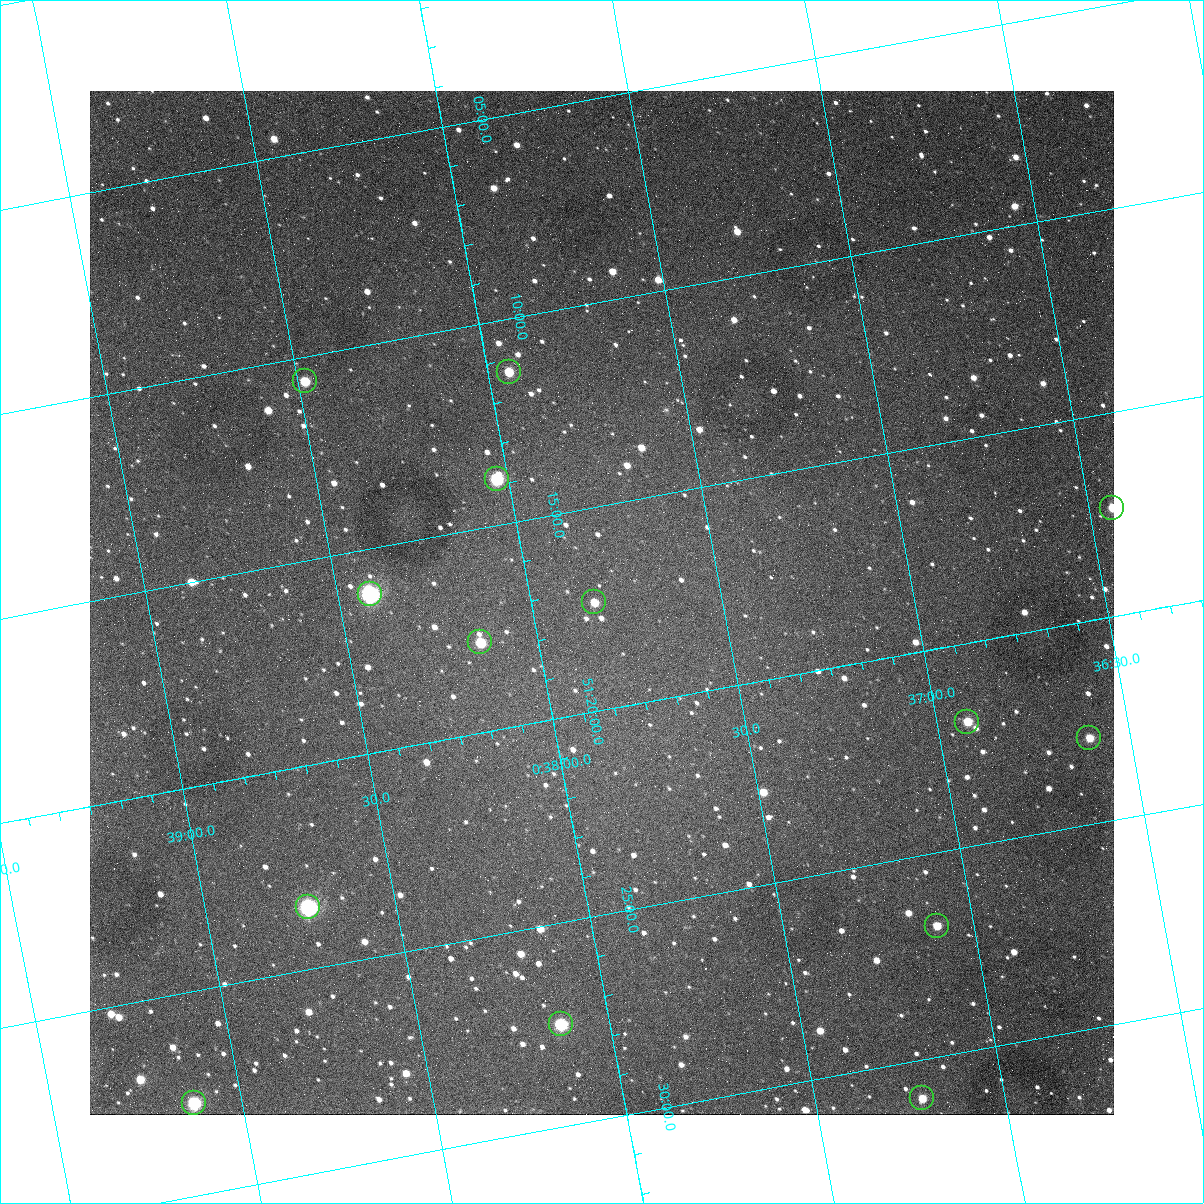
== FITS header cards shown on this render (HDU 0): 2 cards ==
NAXIS1  =                 1024
NAXIS2  =                 1024

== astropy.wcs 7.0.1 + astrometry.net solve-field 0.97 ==
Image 1024 x 1024 px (HDU 0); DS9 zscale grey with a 90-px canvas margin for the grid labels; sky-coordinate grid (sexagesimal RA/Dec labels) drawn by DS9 from the SOLVED WCS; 14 Tycho-2 reference stars matched to detected sources circled (green)
Header WCS: none
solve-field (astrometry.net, Tycho-2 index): SOLVED blind (the file carries no WCS)
Solved WCS: RA---TAN-SIP/DEC--TAN-SIP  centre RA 00:37:49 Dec +51:17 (9.45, +51.29 deg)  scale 1.49 arcsec/px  FOV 25.5' x 25.5'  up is -169 deg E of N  parity flipped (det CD > 0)
(file carries no celestial WCS; the grid is the blind solution)
Tycho-2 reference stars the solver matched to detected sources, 14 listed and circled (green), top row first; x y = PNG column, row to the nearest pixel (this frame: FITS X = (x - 90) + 1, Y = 1024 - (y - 91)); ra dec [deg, ICRS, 3 dp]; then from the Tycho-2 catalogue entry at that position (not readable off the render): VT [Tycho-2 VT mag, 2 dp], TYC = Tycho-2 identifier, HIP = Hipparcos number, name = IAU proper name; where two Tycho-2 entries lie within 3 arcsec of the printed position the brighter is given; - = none
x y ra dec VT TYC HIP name
509 372 9.486 +51.188 10.87 3261-2086-1 - -
305 381 9.620 +51.177 10.71 3261-2090-1 - -
497 479 9.507 +51.231 9.24 3261-2068-1 - -
1112 508 9.110 +51.289 10.95 3261-2033-1 - -
370 594 9.604 +51.268 7.70 3261-1879-1 3018 -
594 602 9.459 +51.289 11.04 3261-1703-1 - -
480 642 9.538 +51.296 10.24 3261-1493-1 - -
967 722 9.229 +51.365 11.03 3261-2198-1 - -
1089 738 9.152 +51.381 11.06 3261-1519-1 - -
308 907 9.683 +51.391 7.88 3261-1837-1 - -
937 926 9.274 +51.446 10.91 3261-1253-1 - -
561 1024 9.532 +51.458 9.03 3261-1423-1 - -
922 1098 9.305 +51.516 11.13 3261-2117-1 - -
194 1103 9.782 +51.462 9.45 3261-1155-1 - -